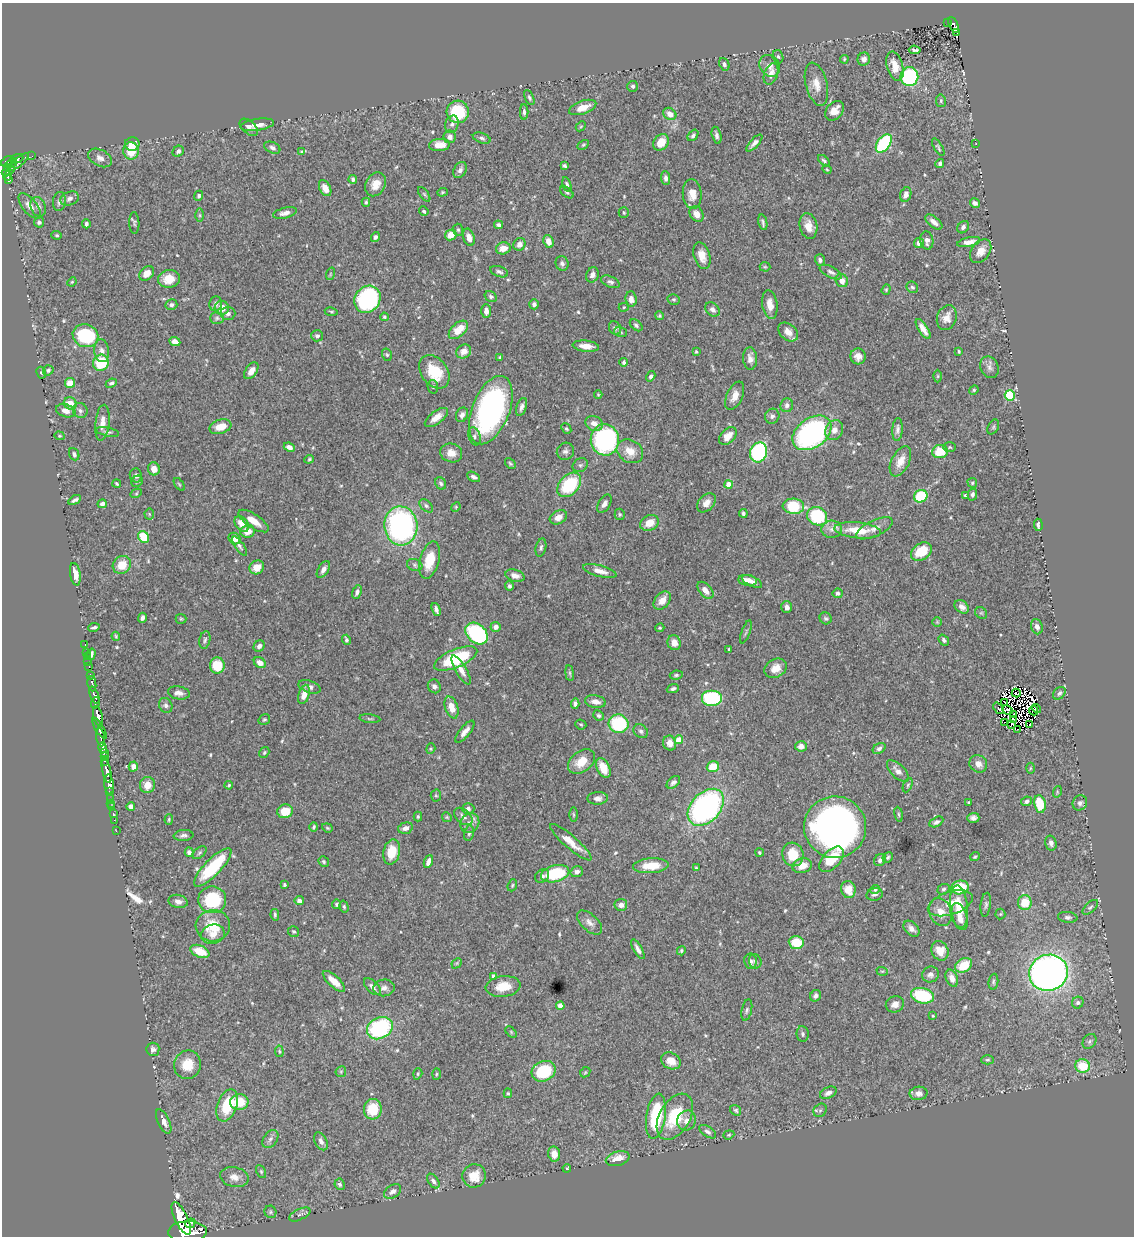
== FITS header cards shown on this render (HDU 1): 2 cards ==
NAXIS1  =                 1132
NAXIS2  =                 1234

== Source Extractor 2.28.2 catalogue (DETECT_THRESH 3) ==
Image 1132 x 1234 px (HDU 1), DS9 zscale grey, 1 PNG px = 1 image px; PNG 1136 x 1238 px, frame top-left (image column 1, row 1234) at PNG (2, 3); each listed source drawn as its Kron ellipse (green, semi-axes under 4 px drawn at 4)
Background 1.13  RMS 0.029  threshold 0.0863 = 3 sigma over >= 5 px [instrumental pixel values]
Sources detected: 564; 8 with non-positive FLUX_AUTO (blend fragments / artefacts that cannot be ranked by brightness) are neither listed nor drawn; of the other 556, the 500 brightest by FLUX_AUTO listed and drawn (56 fainter detections omitted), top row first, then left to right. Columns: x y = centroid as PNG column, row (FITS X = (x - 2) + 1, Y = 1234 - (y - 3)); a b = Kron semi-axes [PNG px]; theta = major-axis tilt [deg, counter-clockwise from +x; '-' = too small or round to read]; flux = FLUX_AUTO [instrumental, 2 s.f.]
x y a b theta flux
948 23 2 2 - 2.9
954 25 9 4 -64 57
957 33 3 2 - 3.4
915 50 6 3 -7 4.5
778 57 7 5 -72 3.9
844 59 4 3 - 2.4
864 59 6 6 - 10
724 64 6 5 - 5.5
770 66 11 9 -53 12
895 66 15 8 -75 27
771 74 11 6 70 15
909 77 9 9 - 200
816 84 22 10 -76 25
633 86 5 5 - 4.4
529 97 8 4 -65 3.5
941 101 6 5 - 3.5
583 107 14 6 20 23
834 111 11 8 48 22
458 112 11 11 - 97
524 112 8 4 -90 5
670 114 7 5 -38 16
452 124 9 6 73 6.7
257 125 17 6 8 16
581 126 5 4 - 2.4
249 127 11 6 -40 6.8
693 135 6 4 50 4.4
717 135 9 4 -77 6.2
450 137 6 6 - 10
482 138 9 5 -20 4.8
661 142 9 7 51 30
754 143 11 4 47 7.9
884 143 10 6 53 190
976 143 2 2 - 5.8
132 144 7 7 - 23
439 145 10 6 5 20
583 145 6 4 30 2.6
938 147 10 4 -60 3.4
272 148 8 5 -23 6.6
131 151 8 8 - 42
178 151 6 5 - 5.6
302 151 4 4 - 2.3
32 156 2 2 - 8.1
100 158 13 8 -27 11
17 159 7 2 21 32
7 161 7 4 29 640
824 161 7 4 -44 3.6
19 162 12 3 42 99
11 163 6 3 31 90
940 163 5 4 - 4.8
564 166 4 3 - 3.4
7 167 3 3 - 49
827 169 5 4 - 2.3
460 170 8 6 58 7.3
8 171 7 3 24 190
8 176 4 3 - 100
666 178 7 4 -88 6.5
353 179 4 4 - 5.9
9 180 4 3 - 81
376 184 12 9 62 21
567 184 7 4 -76 4.4
325 188 8 5 -63 19
442 192 5 4 - 2.4
567 192 8 4 -37 4.1
424 194 8 4 -54 3.1
692 194 15 9 -85 22
906 194 7 5 73 10
199 196 5 4 - 3.7
70 199 9 6 20 8.1
59 201 9 6 82 8
366 202 4 4 - 2.7
975 203 5 4 - 7.2
30 206 15 7 -50 14
38 207 10 7 -69 8.3
424 211 5 4 - 3.8
624 212 5 5 - 3.1
285 213 12 5 14 9.5
697 214 8 6 -58 17
200 215 6 4 -90 3.1
39 222 5 5 - 3.8
763 222 8 3 -78 4
934 222 10 5 -39 12
134 223 11 5 -88 4
86 224 4 3 - 4.3
498 225 4 3 - 4.6
808 226 13 8 -80 20
963 227 7 5 52 6.1
458 230 6 5 - 3.2
57 235 5 4 - 2.7
451 235 6 5 - 26
375 237 5 4 - 4.9
469 237 9 5 -73 12
548 241 7 5 -70 14
927 241 9 6 -80 12
969 242 11 4 12 13
919 243 5 5 - 9.2
519 244 6 6 - 12
503 248 7 6 - 22
981 251 13 9 54 17
702 256 14 8 -73 21
820 260 6 5 - 5.8
562 263 7 6 - 6.2
765 267 5 4 - 2.3
499 272 9 5 -20 5.7
831 272 12 5 -27 7
147 274 8 6 44 15
330 274 6 4 72 2.6
592 275 8 6 67 8.6
169 279 11 9 11 28
842 281 7 6 - 13
72 282 5 4 - 2.3
610 282 10 5 -24 5.4
912 287 6 5 - 3.5
886 289 5 4 - 2.6
491 297 6 5 - 4.5
367 299 14 12 52 230
631 299 7 5 -84 14
674 299 6 5 - 3
216 304 7 6 - 5.8
534 304 5 5 - 5.9
770 304 14 7 -81 19
171 305 6 5 - 5.3
624 307 5 4 - 2.6
222 308 7 7 - 20
712 309 8 6 -44 7.7
486 311 7 5 89 9.6
331 312 6 4 -10 2.5
228 313 7 6 - 6.4
660 316 4 4 - 3.3
384 317 4 4 - 2.6
217 318 7 6 - 4.6
947 318 13 9 70 18
636 325 7 5 -40 4.4
615 328 7 5 -56 5.1
923 329 11 4 -57 15
458 330 11 6 42 36
620 332 6 4 -16 2.8
788 332 11 8 -41 15
85 336 13 11 -20 120
317 336 6 5 - 4.5
175 342 6 4 -24 15
586 346 13 5 -6 19
102 351 11 7 -83 10
464 351 8 6 33 15
959 351 3 2 - 2.2
696 352 3 3 - 2.2
387 355 6 5 - 3.1
858 356 8 7 - 13
500 357 3 3 - 3
750 358 11 7 -85 12
624 362 4 4 - 4.1
101 363 8 7 - 82
989 367 11 9 -66 8.5
48 370 5 5 - 4.3
251 371 9 5 55 14
434 372 18 13 -54 62
41 373 6 4 -65 2.8
651 376 5 4 - 4.8
938 376 6 4 90 2.7
70 383 5 5 - 27
111 383 6 4 24 4
433 387 7 5 -78 3.9
974 390 5 4 - 2.4
598 394 4 3 - 2.2
1010 395 5 5 - 160
735 396 15 8 65 16
70 403 6 6 - 23
787 405 7 6 - 5.7
522 407 9 5 70 7
491 410 36 18 68 460
66 411 10 6 -18 13
80 411 7 7 - 6.1
462 415 7 6 - 8.7
772 416 7 7 - 6
436 417 14 6 37 16
102 423 18 7 84 16
594 423 9 7 -27 16
220 427 11 7 17 29
993 427 8 5 61 3.3
566 429 5 4 - 3.2
898 429 11 5 86 7
834 430 10 8 64 14
108 432 12 4 -12 4.4
812 433 21 14 35 440
59 436 5 4 - 2.3
474 436 9 6 -70 5.5
728 436 10 7 45 19
605 440 15 14 - 380
289 447 6 4 -25 11
950 447 6 5 - 2.7
565 451 9 8 - 7.2
630 451 14 11 -33 27
940 451 8 6 8 52
759 452 10 8 71 270
451 453 11 9 -16 19
74 454 6 5 - 4.9
309 459 5 4 - 2.6
900 461 16 9 63 24
510 463 6 4 -49 3.1
580 465 8 6 32 5.1
154 469 6 6 - 14
136 475 7 6 - 6.5
474 477 7 4 -28 5.5
137 481 6 5 - 3.6
441 483 6 5 - 4.5
972 483 5 4 - 2.4
117 484 4 3 - 2.6
179 484 7 3 -54 2.3
569 485 14 9 47 120
729 485 4 4 - 28
136 493 6 4 31 2.5
972 494 6 4 77 5.5
966 495 4 3 - 3.9
921 496 7 6 - 81
75 500 7 3 29 5.3
706 503 11 7 47 15
102 504 4 4 - 6.4
604 504 10 6 58 8.3
426 506 8 5 -45 4.5
793 506 11 7 -5 77
456 507 5 4 - 2.2
743 513 4 3 - 3.8
149 514 5 5 - 2.4
620 514 6 5 - 3.1
817 516 10 9 - 120
558 517 9 6 28 14
254 521 17 6 -34 23
649 523 10 7 27 27
242 524 9 6 -51 23
1038 525 6 3 -85 4.8
401 526 19 16 -85 450
874 528 20 8 25 15
832 529 10 8 5 12
858 530 23 8 -6 51
248 531 7 6 - 23
144 537 6 5 - 57
235 539 6 5 - 20
240 546 11 4 -55 4.8
541 548 9 5 77 5.3
921 552 11 8 32 57
430 560 19 9 75 45
122 565 9 8 - 31
415 565 8 6 -17 4.1
257 567 7 6 - 23
323 569 9 5 58 9.3
600 571 17 5 -15 15
75 574 11 5 -81 18
515 576 10 6 -16 12
748 580 9 5 -8 12
752 582 11 5 -27 9.5
509 586 5 4 - 4.6
705 590 10 6 -49 13
357 592 7 4 71 6
838 593 5 5 - 4.9
662 600 10 7 50 20
787 607 6 5 - 9.4
962 607 8 6 -39 10
436 609 6 3 -71 6.2
981 613 6 5 - 3
142 618 5 4 - 5.7
826 618 6 5 - 4.2
181 619 5 5 - 2.4
937 622 5 5 - 2.6
94 627 6 3 9 3.6
496 627 5 5 - 8.8
1037 627 8 5 -69 9.3
660 628 4 3 - 2.6
746 632 12 3 70 3.5
477 634 13 9 -41 220
116 636 4 3 - 2.4
205 640 9 5 80 4.9
346 640 5 4 - 4.1
944 640 6 4 -52 4.8
674 643 7 6 - 14
85 645 4 2 - 30
259 646 6 5 - 7.8
729 649 3 3 - 2.4
86 652 2 2 - 5.9
91 654 6 4 73 6.5
87 656 2 2 - 16
456 659 23 9 22 120
88 661 2 2 - 11
260 663 6 5 - 12
217 666 8 7 - 51
89 667 3 2 - 37
776 668 12 9 29 19
461 670 16 5 -60 14
570 673 8 4 -82 3.2
90 675 3 3 - 290
676 675 6 4 8 4
92 684 8 3 -82 200
434 686 7 6 - 7.7
309 687 11 6 -18 8.7
673 689 6 4 20 4.7
179 693 11 6 -10 10
1016 693 4 2 - 4.7
1059 693 7 5 46 5.4
304 694 10 5 74 19
94 695 9 4 -70 1700
712 698 10 8 0 130
595 702 10 6 -8 14
1004 702 3 2 - 3
95 703 6 4 71 520
575 704 5 4 - 5.6
166 705 7 6 - 6.8
452 707 11 6 -71 27
999 708 6 2 -50 4.3
1036 708 5 3 - 2.3
1007 710 6 3 -23 5.2
1034 711 5 2 - 3.2
1013 714 2 2 - 2.7
599 715 5 5 - 4.2
98 716 10 4 -77 3100
264 719 6 5 - 2.9
370 719 10 4 -5 3.8
1013 719 3 2 - 4.7
1004 722 2 2 - 2.5
581 724 5 5 - 2.6
619 724 10 9 - 140
1012 724 3 2 - 2.8
1030 725 3 2 - 2.2
99 728 12 4 -60 610
1017 729 4 2 - 5.7
641 731 8 6 -37 5.2
465 732 13 5 50 12
101 737 9 3 -82 460
679 740 4 4 - 37
670 743 7 6 - 15
801 746 6 5 - 11
103 748 5 3 - 740
879 748 7 5 33 5.6
431 749 5 4 - 2.6
104 752 4 3 - 390
264 753 6 4 58 3.2
104 757 3 2 - 100
104 761 3 2 - 35
581 762 15 10 38 32
978 764 9 8 - 14
133 766 5 4 - 14
713 767 6 5 - 36
603 768 10 6 -65 31
1030 768 5 3 - 2.3
107 771 12 4 -78 1900
898 771 14 6 -44 14
673 782 8 5 42 6.7
109 784 10 4 -84 1300
147 785 8 7 - 20
229 785 4 4 - 2.6
908 785 7 4 67 3.1
110 791 2 2 - 78
1057 792 6 3 74 2.2
436 796 6 5 - 3.1
110 798 2 2 - 17
598 798 10 6 2 8.4
1026 801 6 4 25 5.3
111 803 2 2 - 17
969 803 3 3 - 3.2
1080 803 8 7 - 5.4
1040 804 9 6 -79 56
131 806 4 4 - 7.9
112 807 2 2 - 18
706 807 21 14 47 470
468 809 6 5 - 5.8
285 811 8 7 - 42
113 813 3 2 - 20
899 814 7 4 -81 2.6
573 815 7 3 -89 2.5
418 816 5 3 - 2.4
463 816 11 7 -41 9.7
447 817 5 4 - 2.5
973 818 6 5 - 7.4
169 819 5 4 - 2.3
114 820 2 2 - 14
936 822 7 4 29 6.2
470 823 10 9 - 13
314 827 4 3 - 3.1
835 827 31 31 - 980
327 828 5 4 - 2.4
405 828 7 5 16 10
116 831 2 2 - 17
469 833 7 5 78 4.2
184 835 10 5 7 5.9
571 842 26 6 -41 24
1051 843 7 5 -76 7.1
189 852 5 4 - 6.8
392 852 13 8 77 44
200 853 8 5 38 3.4
759 853 4 4 - 2.4
793 854 12 10 -74 42
888 857 5 4 - 3.4
975 857 5 3 - 2.7
831 859 15 8 47 54
880 860 6 5 - 7
428 861 7 4 68 12
324 862 6 5 - 3.2
651 866 18 7 4 41
802 866 10 7 15 17
213 867 25 8 46 110
696 868 4 4 - 2.5
577 872 6 5 - 7.1
555 874 14 8 14 93
542 876 7 6 - 5.6
284 885 3 3 - 2.7
512 885 6 4 70 2.6
960 887 8 7 - 71
848 889 8 7 - 27
875 889 5 4 - 3.8
943 889 6 5 - 4
875 894 8 6 15 6.5
212 900 14 13 - 110
178 901 9 6 -11 10
299 901 5 4 - 7.4
950 903 23 11 18 31
1025 903 7 6 - 43
337 904 5 4 - 3.4
621 905 6 6 - 11
986 905 12 5 83 5.4
344 907 6 4 -74 3.3
959 907 21 9 -85 43
1090 907 9 5 42 4.1
941 912 14 11 -69 23
1000 914 5 5 - 2.2
275 915 6 4 -80 3.3
960 917 14 7 -72 21
1068 917 10 5 -7 5.2
589 922 15 8 -43 12
213 926 17 15 4 53
911 929 9 6 -45 9.5
294 931 5 5 - 3.3
213 934 12 9 13 16
796 942 7 6 - 55
638 949 11 4 -59 8.8
200 951 10 6 -22 40
681 951 5 4 - 3.7
940 951 10 8 -62 20
750 961 7 6 - 8.4
755 961 7 6 - 5.1
457 963 6 4 47 2.7
964 965 9 6 32 45
882 971 6 3 -17 2.3
1048 973 19 18 - 1200
930 974 8 8 - 8.2
493 976 4 3 - 5.6
952 978 9 6 -66 14
334 981 14 5 -42 26
993 982 8 5 84 3.6
503 986 17 10 7 35
372 987 10 5 -46 10
384 988 10 8 6 9.4
815 996 6 5 - 6.9
922 996 11 7 -14 120
1078 1003 6 5 - 5.2
895 1004 9 8 - 13
560 1006 4 4 - 25
747 1010 11 5 77 4.8
933 1016 4 4 - 2.2
380 1028 13 10 29 220
511 1032 7 4 -47 2.4
803 1034 8 6 -82 4.3
1090 1041 8 6 53 5
153 1049 6 6 - 6.4
279 1051 6 4 -83 2.3
987 1060 6 4 0 3
671 1061 10 8 -26 22
187 1065 14 13 - 36
1083 1066 7 7 - 57
544 1071 12 10 25 110
341 1072 5 5 - 2.7
585 1072 6 4 45 2.6
418 1074 6 4 72 2.9
436 1074 6 3 88 2.4
508 1093 5 4 - 2.6
828 1093 9 5 25 8.4
919 1093 9 7 4 10
239 1102 9 8 - 45
227 1105 17 10 70 75
373 1109 10 9 - 53
736 1110 6 5 - 3.3
820 1110 7 6 - 4.5
656 1116 23 9 82 120
675 1117 25 15 59 85
686 1120 10 9 - 12
164 1121 13 6 -65 12
708 1132 10 5 -34 5.6
729 1135 6 4 21 2.6
270 1139 10 6 54 7.1
321 1141 9 6 -63 8.6
554 1154 7 6 - 20
618 1159 12 7 16 23
567 1168 4 3 - 3.4
261 1171 7 4 -64 3.6
474 1176 12 11 - 35
234 1177 14 9 -11 18
433 1181 8 5 -55 6.4
340 1184 5 5 - 5.1
393 1191 9 6 34 9.7
270 1212 6 6 - 3.5
300 1214 11 5 26 6.6
181 1218 18 6 -64 10000
190 1223 5 4 - 630
188 1232 19 10 2 7900
At the frame edge (FLAGS 8, measured only in part): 1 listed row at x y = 188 1232
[56 fainter detections neither listed nor drawn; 8 non-positive-flux detections neither listed nor drawn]